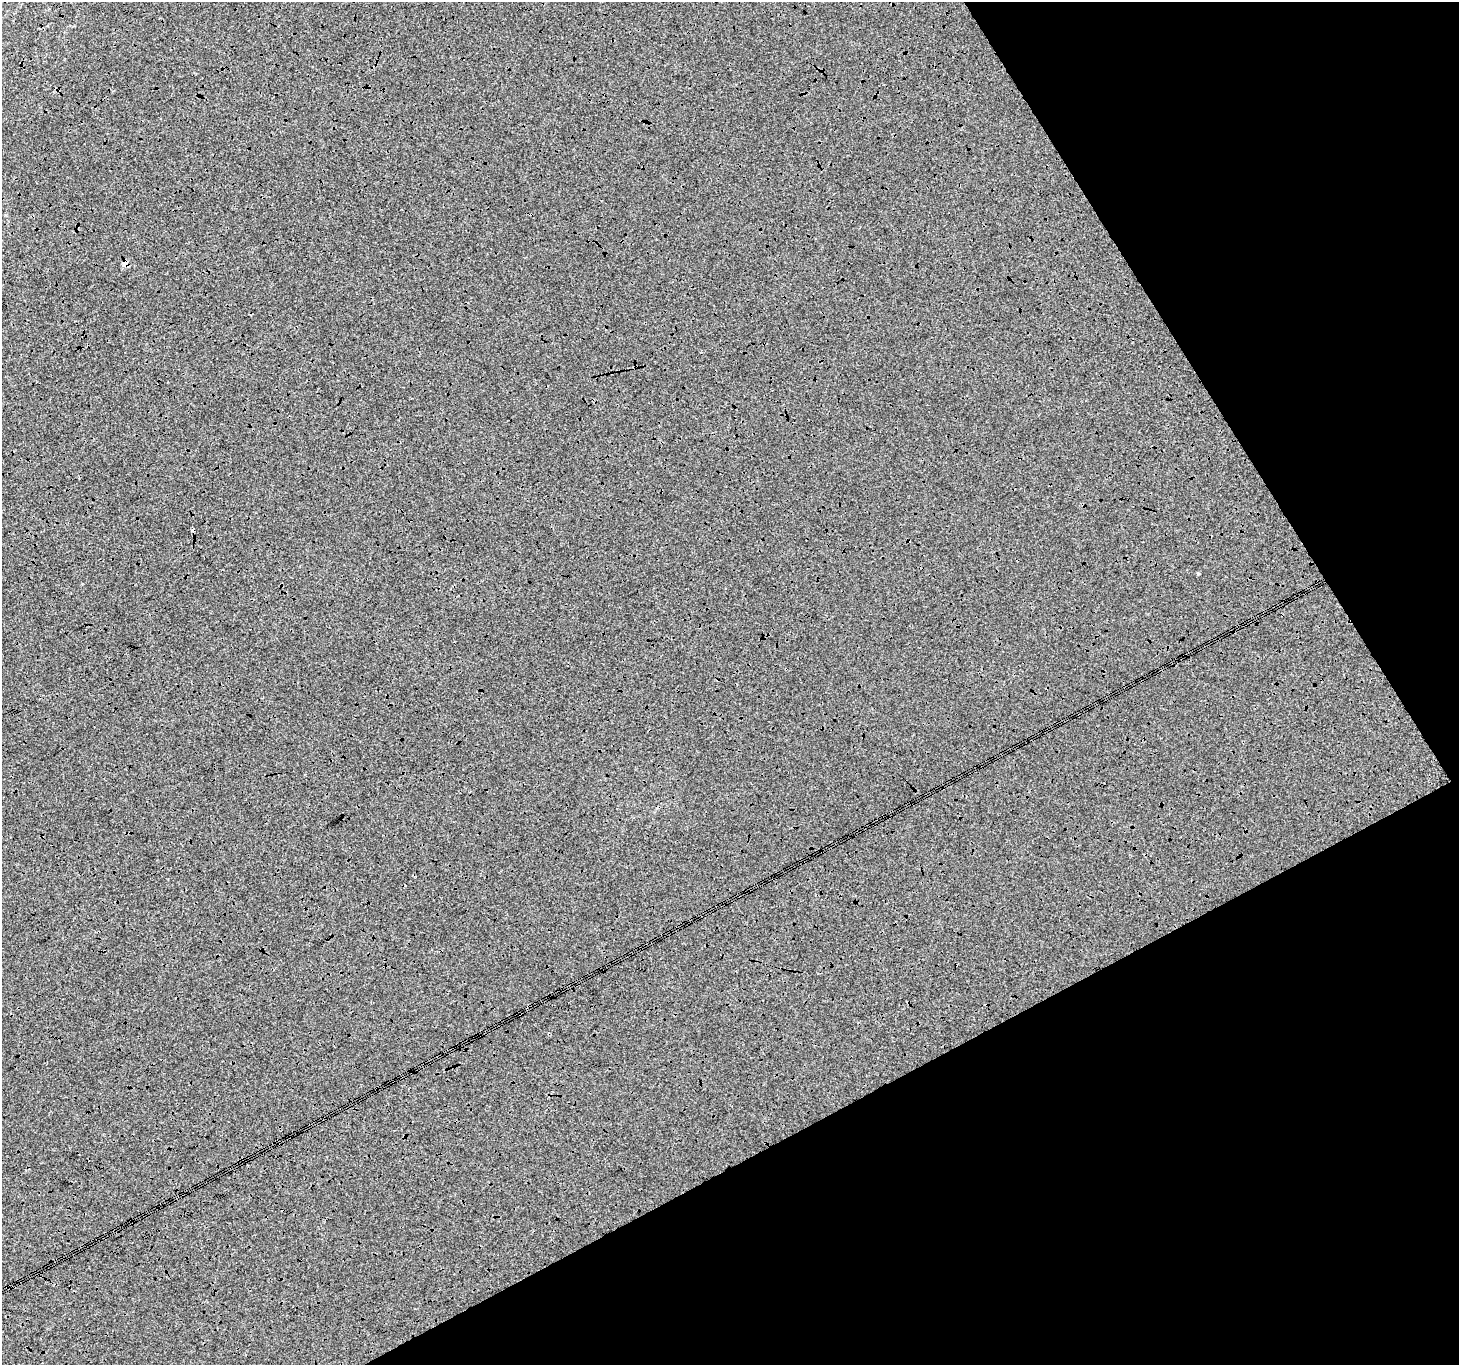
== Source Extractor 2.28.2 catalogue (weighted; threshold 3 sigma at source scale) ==
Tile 12 of 4 x 4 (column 4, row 3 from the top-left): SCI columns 4379-5835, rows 1535-2897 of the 5837 x 5734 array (HDU 1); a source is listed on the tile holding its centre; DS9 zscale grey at full resolution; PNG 1461 x 1367 px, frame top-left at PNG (2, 2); no overlay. Shown black and unused: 27% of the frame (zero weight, under 3 of 4 exposures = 2% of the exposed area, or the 3 px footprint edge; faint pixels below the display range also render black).
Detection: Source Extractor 2.28.2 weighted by HDU 2 'WHT'; one run over the whole footprint, this tile lists its part. Background -7.37e-04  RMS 0.0064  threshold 0.0286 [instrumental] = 3 sigma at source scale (4.5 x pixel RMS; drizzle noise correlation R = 1.50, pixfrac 1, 0.0396/0.0396 arcsec/px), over >= 5 px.
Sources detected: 3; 1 cosmic-ray / hot-pixel residue — not listed; the other 2 listed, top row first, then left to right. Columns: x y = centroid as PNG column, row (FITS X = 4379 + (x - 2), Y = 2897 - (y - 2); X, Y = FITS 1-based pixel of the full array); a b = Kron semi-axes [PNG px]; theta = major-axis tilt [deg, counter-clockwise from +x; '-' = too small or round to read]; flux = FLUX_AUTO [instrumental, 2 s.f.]
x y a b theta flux
193 530 3 3 - 28
1198 574 4 3 - 1
Overlapping masked pixels (flux is a lower limit): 1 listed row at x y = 193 530